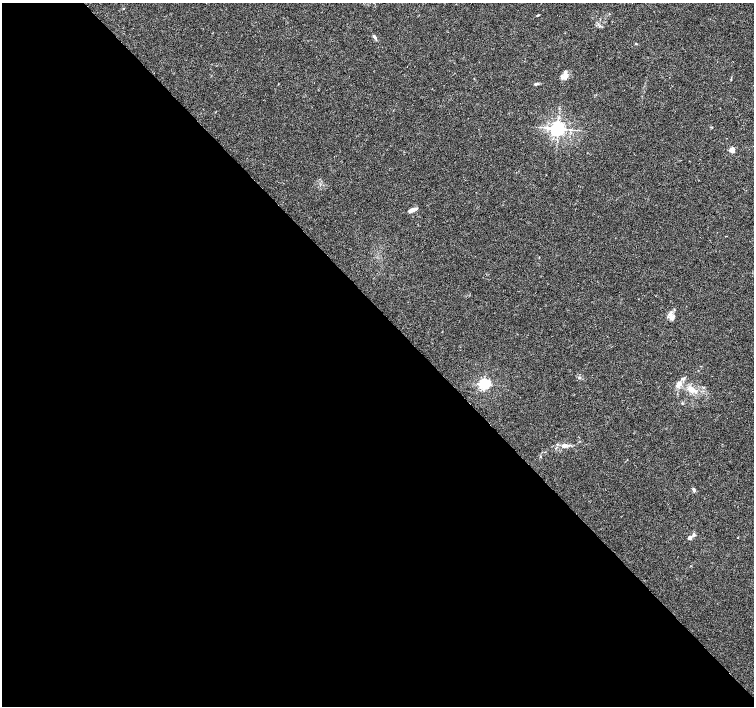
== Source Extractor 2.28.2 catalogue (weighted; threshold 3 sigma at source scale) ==
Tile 9 of 4 x 4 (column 1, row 3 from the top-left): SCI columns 1-1504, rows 1558-2964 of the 6022 x 5995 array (HDU 1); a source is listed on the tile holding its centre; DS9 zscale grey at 2 x 2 block average (1 PNG px = mean of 2 x 2 image px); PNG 756 x 708 px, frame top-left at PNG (2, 3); no overlay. Shown black and unused: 56% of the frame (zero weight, under 3 of 4 exposures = <1% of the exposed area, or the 3 px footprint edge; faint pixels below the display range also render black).
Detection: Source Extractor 2.28.2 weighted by HDU 2 'WHT'; one run over the whole footprint, this tile lists its part. Background 0.00756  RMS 0.0021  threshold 0.00959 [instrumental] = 3 sigma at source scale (4.5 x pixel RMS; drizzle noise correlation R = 1.50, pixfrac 1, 0.0396/0.0396 arcsec/px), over >= 5 px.
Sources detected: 21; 1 inside a brighter listed object's ellipse — not listed separately; the other 20 listed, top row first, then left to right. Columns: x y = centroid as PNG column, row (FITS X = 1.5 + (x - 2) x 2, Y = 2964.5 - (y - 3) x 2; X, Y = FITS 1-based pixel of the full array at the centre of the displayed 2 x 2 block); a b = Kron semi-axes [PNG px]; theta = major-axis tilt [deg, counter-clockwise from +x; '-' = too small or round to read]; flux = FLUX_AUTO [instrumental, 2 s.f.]
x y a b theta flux
537 15 4 2 - 0.4
374 37 7 3 -49 1.1
636 44 3 2 - 0.33
565 75 10 6 70 3
536 84 6 3 3 0.75
558 129 4 4 - 210
732 150 3 2 - 12
412 210 10 5 13 2
671 316 11 6 -45 2.5
579 378 4 2 - 0.45
683 378 6 3 16 0.9
488 382 3 2 - 6.4
678 383 11 5 -15 2.3
484 384 3 3 - 82
691 389 11 5 -33 4.6
565 445 8 4 6 2.1
540 456 3 2 - 0.3
694 490 6 3 -65 1.1
694 534 6 3 68 0.86
690 538 3 2 - 3.2